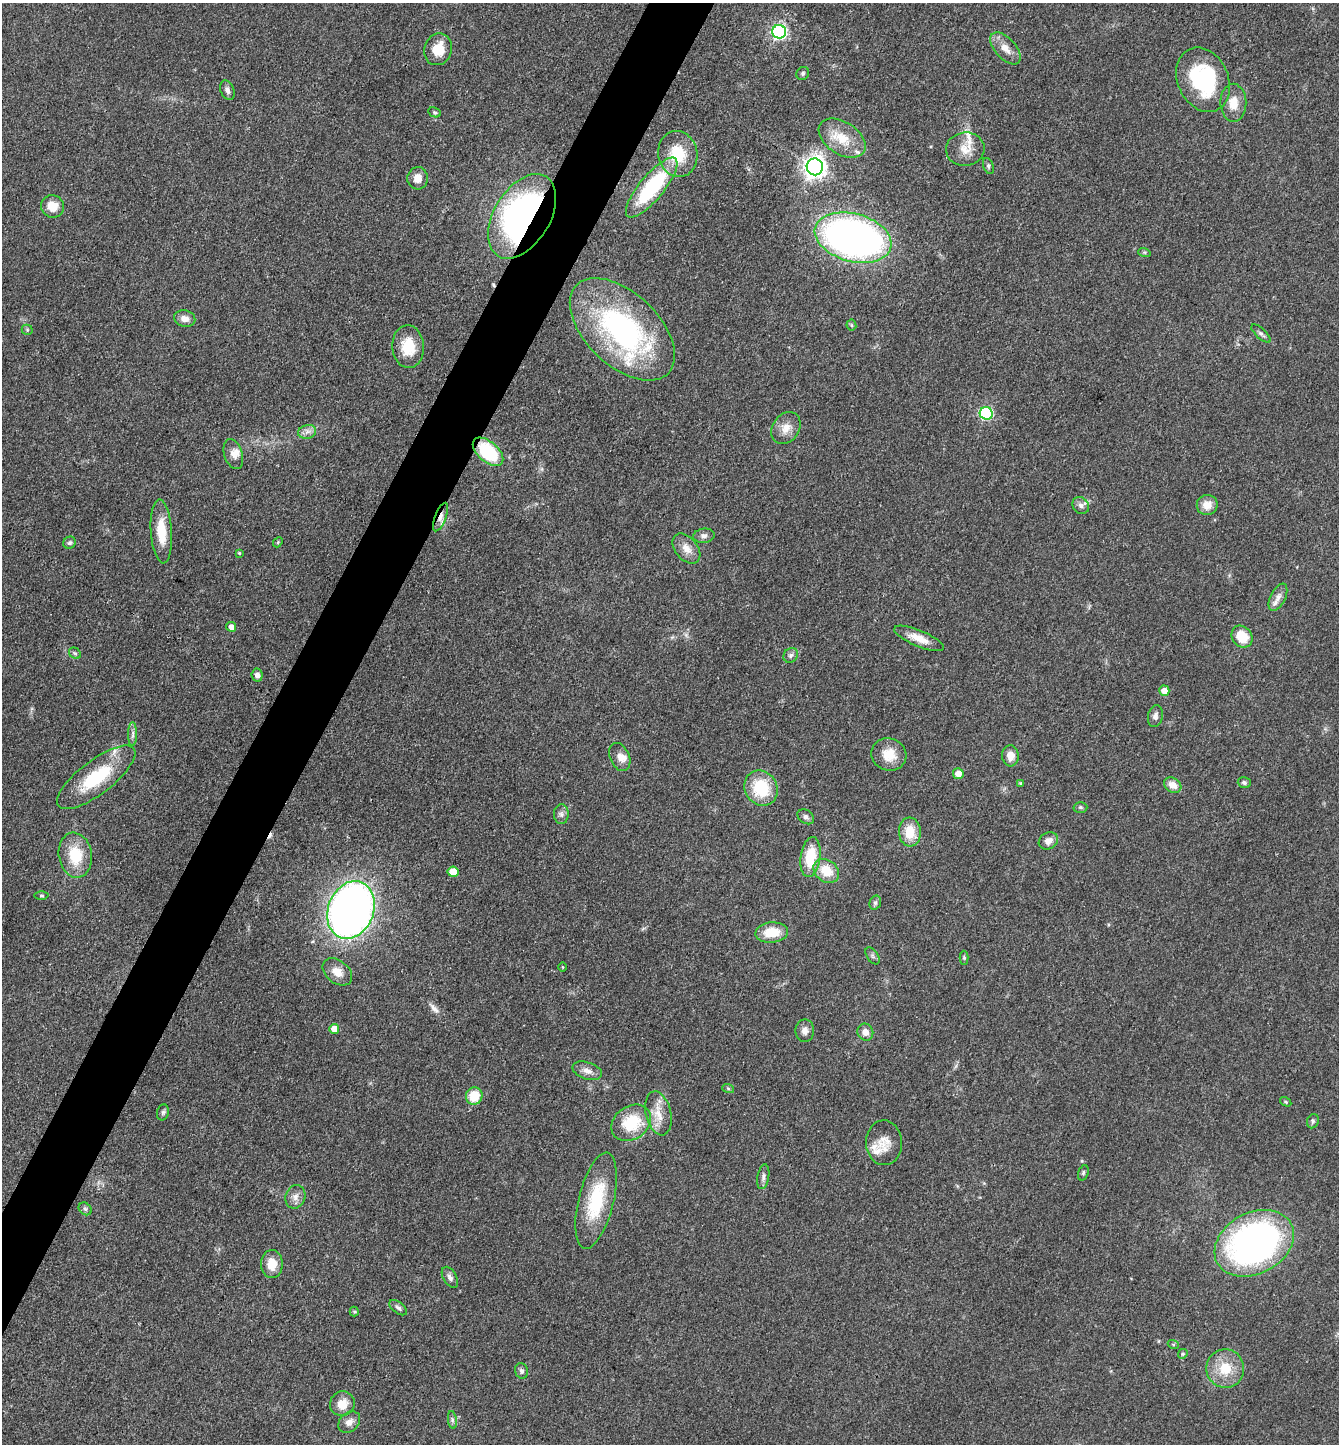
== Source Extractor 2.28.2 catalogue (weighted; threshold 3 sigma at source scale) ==
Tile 7 of 4 x 4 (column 3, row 2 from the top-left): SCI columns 2962-4298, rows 2889-4330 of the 5784 x 5775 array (HDU 1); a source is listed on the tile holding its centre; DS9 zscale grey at full resolution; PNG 1341 x 1446 px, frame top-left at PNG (2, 3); each listed source drawn as its Kron ellipse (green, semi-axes under 4 px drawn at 4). Shown black and unused: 4% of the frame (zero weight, under 3 of 4 exposures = <1% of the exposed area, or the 3 px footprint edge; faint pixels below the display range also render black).
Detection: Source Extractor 2.28.2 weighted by HDU 2 'WHT'; one run over the whole footprint, this tile lists its part. Background 0.0999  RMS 0.006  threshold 0.027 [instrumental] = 3 sigma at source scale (4.5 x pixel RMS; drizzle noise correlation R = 1.50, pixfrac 1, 0.05/0.05 arcsec/px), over >= 5 px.
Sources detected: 114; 2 cosmic-ray / hot-pixel residue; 1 long thin detection or spike segment (spike, bleed or trail) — neither listed nor drawn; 7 inside a brighter listed object's ellipse — not listed separately; the other 104 listed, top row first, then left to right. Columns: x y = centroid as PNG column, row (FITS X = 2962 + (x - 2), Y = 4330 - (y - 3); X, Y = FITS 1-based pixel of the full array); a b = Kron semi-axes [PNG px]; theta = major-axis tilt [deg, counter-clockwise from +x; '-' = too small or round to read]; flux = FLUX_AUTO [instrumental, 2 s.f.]
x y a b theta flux
779 32 7 7 - 150
1005 48 19 10 -47 6.6
438 49 16 14 70 12
803 73 7 6 - 1.2
1203 80 33 25 -66 59
227 90 10 6 -67 2.4
1233 103 19 13 -89 9.3
434 112 6 4 -27 1
842 138 26 16 -33 15
965 149 19 16 6 9.7
678 154 23 19 -79 22
988 166 8 5 -70 1.2
815 167 8 8 - 450
418 178 11 10 - 5.7
652 188 37 12 50 53
52 206 11 11 - 9.3
522 216 46 28 59 210
853 238 39 24 -15 330
1144 252 6 4 -17 0.82
185 319 11 8 -14 4.4
851 325 5 5 - 0.91
622 329 64 36 -44 130
27 330 5 5 - 0.81
1261 334 12 5 -43 1.8
408 347 21 16 -87 17
986 413 6 6 - 71
786 428 17 13 56 7.3
307 432 9 6 14 2.9
488 452 18 10 -41 40
233 454 15 9 -72 4.3
1081 505 9 7 -47 2.7
1207 505 10 10 - 7.2
440 517 15 5 69 3.4
161 531 32 10 -86 15
704 536 10 7 7 2.5
278 542 5 4 - 0.71
70 543 6 6 - 1.4
686 548 17 11 -51 6.3
239 553 4 4 - 0.73
1278 597 15 7 63 3.9
231 627 5 5 - 4.2
1242 637 11 10 - 14
919 638 26 8 -23 8.9
75 653 6 5 - 1
791 655 8 6 46 2
257 675 6 5 - 2.5
1164 691 5 5 - 6.1
1155 716 11 7 77 2.7
133 734 12 4 89 2.1
889 755 18 16 -20 11
1010 756 10 8 -87 5.7
620 757 15 9 -66 4.4
958 774 5 5 - 6.4
96 777 47 17 37 37
1244 783 6 5 - 1.5
1021 784 4 3 - 1.3
1173 785 9 7 -33 5.7
761 788 18 16 -59 26
1080 807 7 5 -1 1.1
561 814 10 7 90 2.2
806 817 9 6 -34 2
910 832 14 11 -85 13
1048 841 10 8 30 4.2
75 855 23 16 -81 20
810 857 20 10 82 20
826 871 14 11 -37 13
453 872 5 5 - 11
41 896 7 3 -1 0.8
875 903 7 5 74 1.3
351 910 30 23 69 430
772 932 16 10 5 14
872 956 10 5 -57 1.5
964 958 7 4 -89 0.84
563 967 4 3 - 0.52
337 972 16 11 -38 6.6
334 1029 5 5 - 7
805 1031 11 9 -90 3.5
865 1032 8 8 - 4.2
587 1071 15 8 -18 4.4
728 1088 6 4 -20 0.79
474 1096 8 8 - 14
1286 1102 6 4 -32 0.82
163 1112 8 6 74 1.3
658 1113 22 12 -77 9.8
1313 1121 7 6 - 1.3
631 1123 21 16 34 26
884 1143 22 18 -88 9.4
1083 1173 8 5 72 1.1
763 1177 12 5 80 2.2
295 1197 12 9 70 4
596 1201 49 17 76 35
85 1209 7 5 -44 1.4
1254 1243 42 30 28 220
272 1264 14 11 -90 9.1
450 1277 12 6 -60 2.6
398 1308 10 5 -37 1.7
354 1311 5 4 - 0.78
1173 1344 5 3 - 0.7
1183 1354 5 4 - 0.83
1225 1369 19 19 - 16
521 1371 8 6 -71 1.8
342 1404 12 12 - 8.4
452 1420 9 4 -82 1.4
349 1422 12 9 42 3.9
Overlapping masked pixels (flux is a lower limit): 4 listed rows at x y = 522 216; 488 452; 440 517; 631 1123